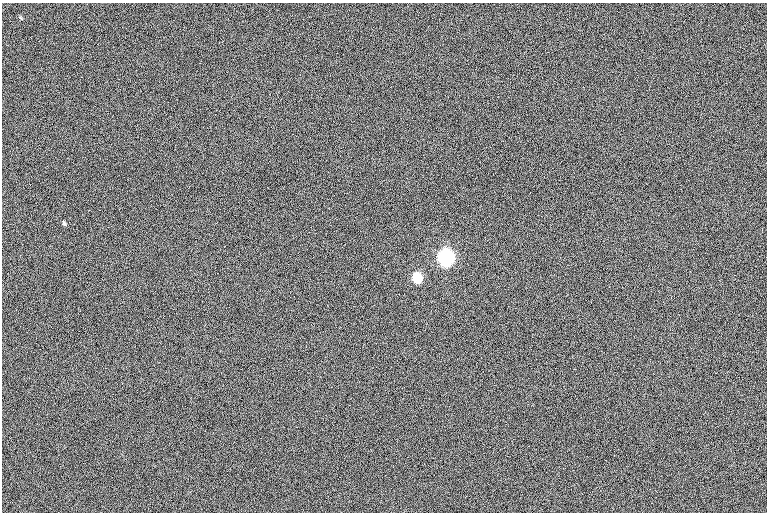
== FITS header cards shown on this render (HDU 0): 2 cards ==
NAXIS1  =                  765
NAXIS2  =                  510

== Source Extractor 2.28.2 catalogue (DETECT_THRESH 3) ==
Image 765 x 510 px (HDU 0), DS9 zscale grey, 1 PNG px = 1 image px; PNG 769 x 514 px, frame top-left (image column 1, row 510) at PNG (2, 3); no overlay
Background -0.143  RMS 12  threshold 35.3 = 3 sigma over >= 5 px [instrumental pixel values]
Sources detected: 3; all 3 listed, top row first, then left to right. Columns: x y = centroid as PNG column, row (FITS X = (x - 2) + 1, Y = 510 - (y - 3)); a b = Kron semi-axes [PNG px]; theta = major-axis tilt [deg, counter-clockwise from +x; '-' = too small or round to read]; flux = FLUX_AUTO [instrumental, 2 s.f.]
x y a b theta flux
64 223 6 4 -62 1300
446 258 8 6 -69 360000
417 278 7 6 - 56000